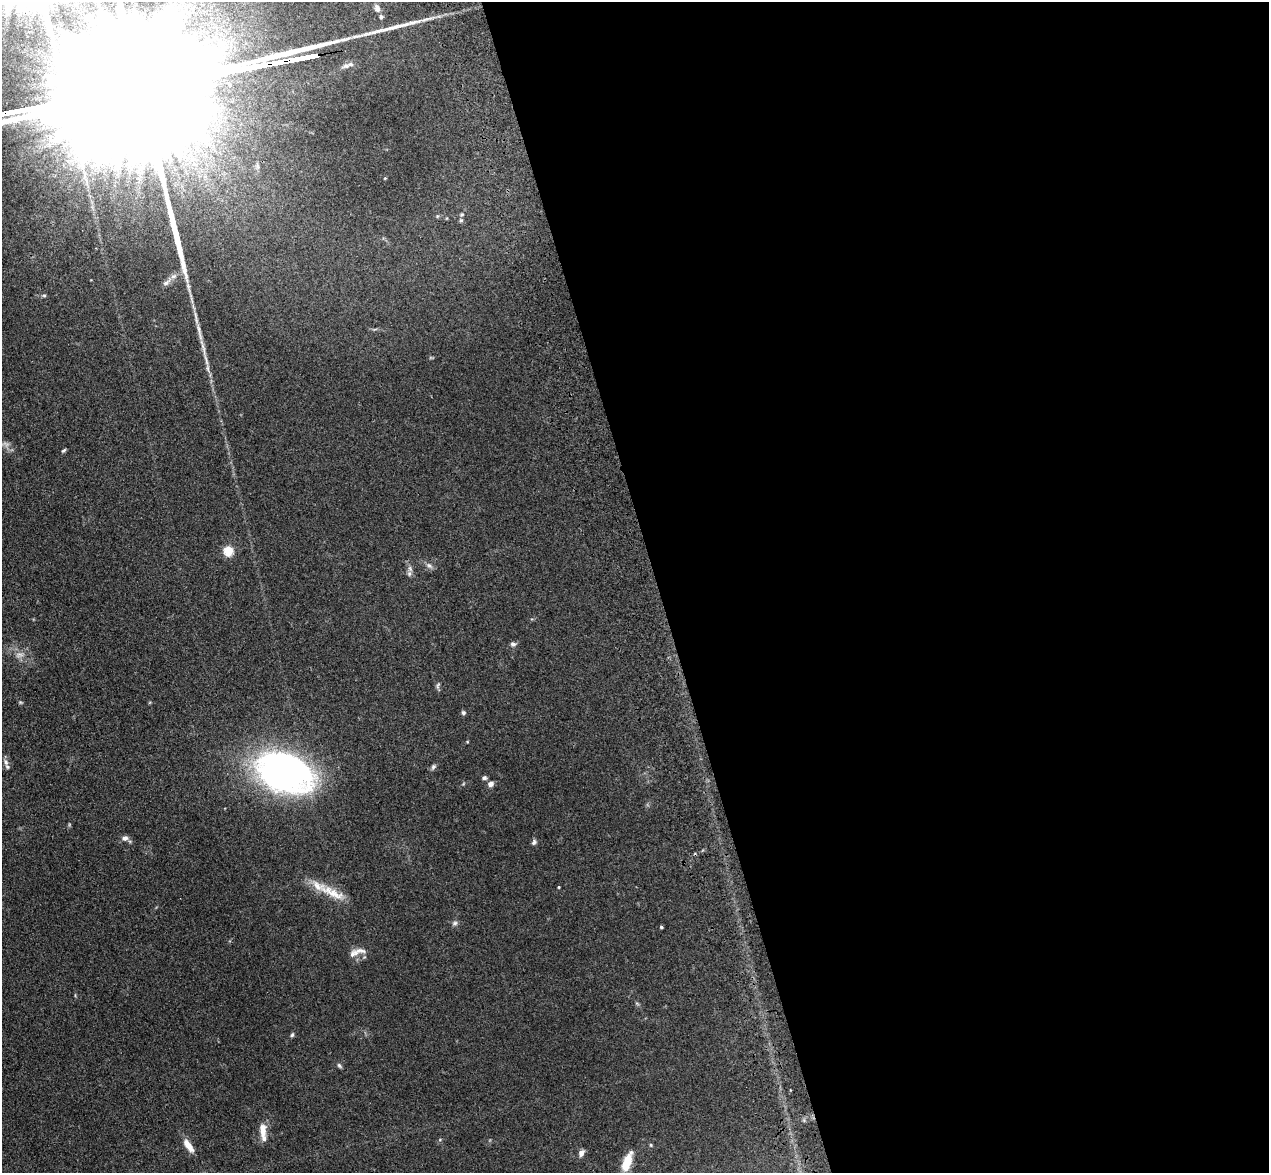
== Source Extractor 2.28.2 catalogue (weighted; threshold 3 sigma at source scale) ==
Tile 8 of 4 x 4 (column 4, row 2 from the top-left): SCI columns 3917-5183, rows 2523-3693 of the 5298 x 5161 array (HDU 1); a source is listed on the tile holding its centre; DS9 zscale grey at full resolution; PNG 1271 x 1175 px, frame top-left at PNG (2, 2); no overlay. Shown black and unused: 48% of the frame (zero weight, under 3 of 4 exposures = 6% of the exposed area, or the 3 px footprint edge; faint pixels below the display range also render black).
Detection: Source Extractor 2.28.2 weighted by HDU 2 'WHT'; one run over the whole footprint, this tile lists its part. Background 0.0711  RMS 0.0063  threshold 0.0283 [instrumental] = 3 sigma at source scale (4.5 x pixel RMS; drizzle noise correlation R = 1.50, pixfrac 1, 0.05/0.05 arcsec/px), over >= 5 px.
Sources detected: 43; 1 too faint to see at this stretch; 2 long thin detections or spike segments (spike, bleed or trail) — not listed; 4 inside a brighter listed object's ellipse — not listed separately; the other 36 listed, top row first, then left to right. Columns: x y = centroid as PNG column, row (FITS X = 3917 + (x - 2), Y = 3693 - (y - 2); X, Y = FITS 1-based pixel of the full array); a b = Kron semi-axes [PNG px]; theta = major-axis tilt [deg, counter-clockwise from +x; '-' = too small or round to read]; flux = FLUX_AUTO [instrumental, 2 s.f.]
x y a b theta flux
377 8 11 7 -71 3.1
84 175 17 5 -88 4.1
385 178 4 3 - 0.52
462 214 5 5 - 0.85
461 220 6 5 - 0.93
167 282 17 6 38 3.5
188 287 16 4 -77 2.9
44 295 5 5 - 0.83
196 318 25 4 -80 4.7
206 360 23 4 -76 4.7
63 450 7 3 40 0.86
228 551 5 5 - 38
429 565 10 6 -38 2.2
409 574 9 6 90 2
513 644 8 5 -7 1.5
19 655 12 6 5 3
438 686 9 4 69 1.2
463 713 6 5 - 1.2
6 762 11 7 -72 2.4
433 767 8 6 62 1.3
285 773 53 34 -20 230
484 778 6 5 - 1.3
490 784 7 6 - 2.8
125 838 8 7 - 2.5
534 842 7 6 - 1.5
559 887 3 3 - 0.57
332 893 43 12 -27 14
455 923 8 6 16 1.5
661 927 4 3 - 0.85
353 954 16 9 30 4
292 1035 6 4 71 1
339 1066 7 5 -49 1.2
263 1130 19 9 -88 6.5
188 1146 18 7 -54 6.5
581 1153 9 6 62 2.7
627 1162 17 7 70 16